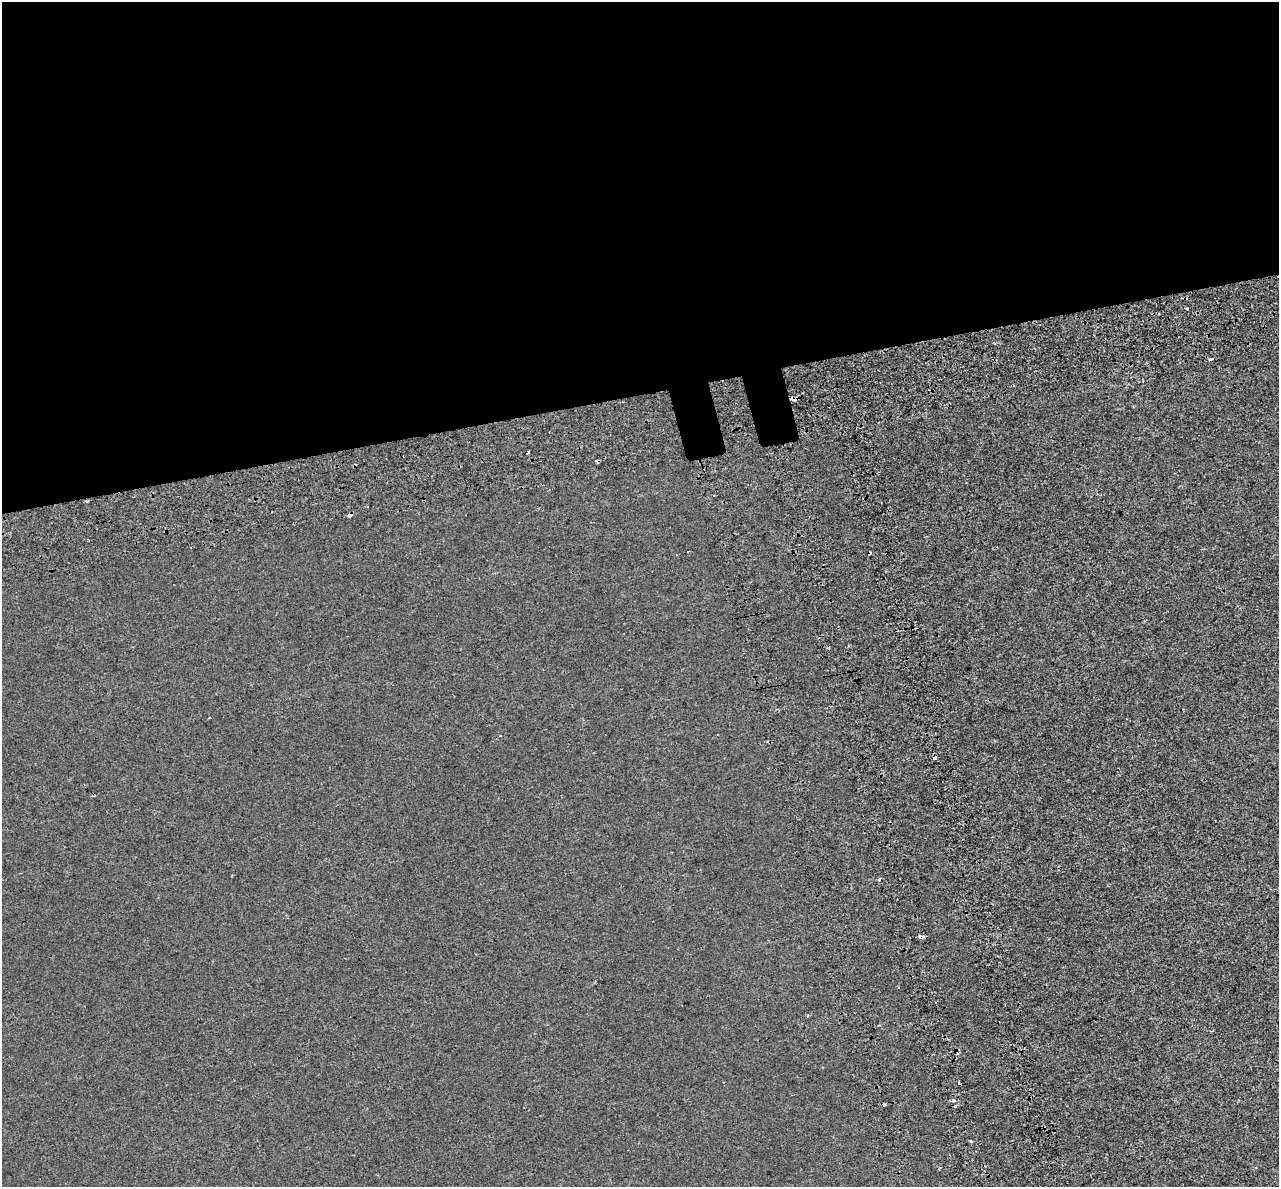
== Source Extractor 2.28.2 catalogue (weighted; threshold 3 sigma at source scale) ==
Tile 2 of 4 x 4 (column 2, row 1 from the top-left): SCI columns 1365-2641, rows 3698-4882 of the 5284 x 5072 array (HDU 1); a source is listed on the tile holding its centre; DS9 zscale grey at full resolution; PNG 1281 x 1189 px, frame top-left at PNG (2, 2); no overlay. Shown black and unused: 34% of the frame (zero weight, under 2 of 3 exposures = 7% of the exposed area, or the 3 px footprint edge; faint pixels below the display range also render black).
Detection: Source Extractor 2.28.2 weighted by HDU 2 'WHT'; one run over the whole footprint, this tile lists its part. Background -6.78e-05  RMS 0.0045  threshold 0.0202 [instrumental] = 3 sigma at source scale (4.5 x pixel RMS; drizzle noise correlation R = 1.50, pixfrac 1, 0.0396/0.0396 arcsec/px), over >= 5 px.
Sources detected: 19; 6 cosmic-ray / hot-pixel residue — not listed; the other 13 listed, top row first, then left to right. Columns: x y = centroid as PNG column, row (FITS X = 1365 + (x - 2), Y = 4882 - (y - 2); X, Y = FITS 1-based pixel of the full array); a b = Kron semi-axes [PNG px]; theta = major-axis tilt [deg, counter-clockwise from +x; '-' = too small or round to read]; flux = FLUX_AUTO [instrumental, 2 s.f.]
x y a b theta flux
1187 308 3 3 - 1.5
1211 359 5 3 - 0.81
794 399 4 4 - 3.6
528 453 3 3 - 1.4
597 460 3 3 - 0.96
86 501 4 3 - 0.46
349 515 4 4 - 1.5
935 758 3 3 - 2.1
879 879 5 3 - 0.56
922 936 5 3 - 2.7
953 1101 3 3 - 2
884 1105 4 3 - 2.6
956 1106 3 3 - 1.7
Overlapping masked pixels (flux is a lower limit): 4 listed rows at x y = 794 399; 86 501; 349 515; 922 936